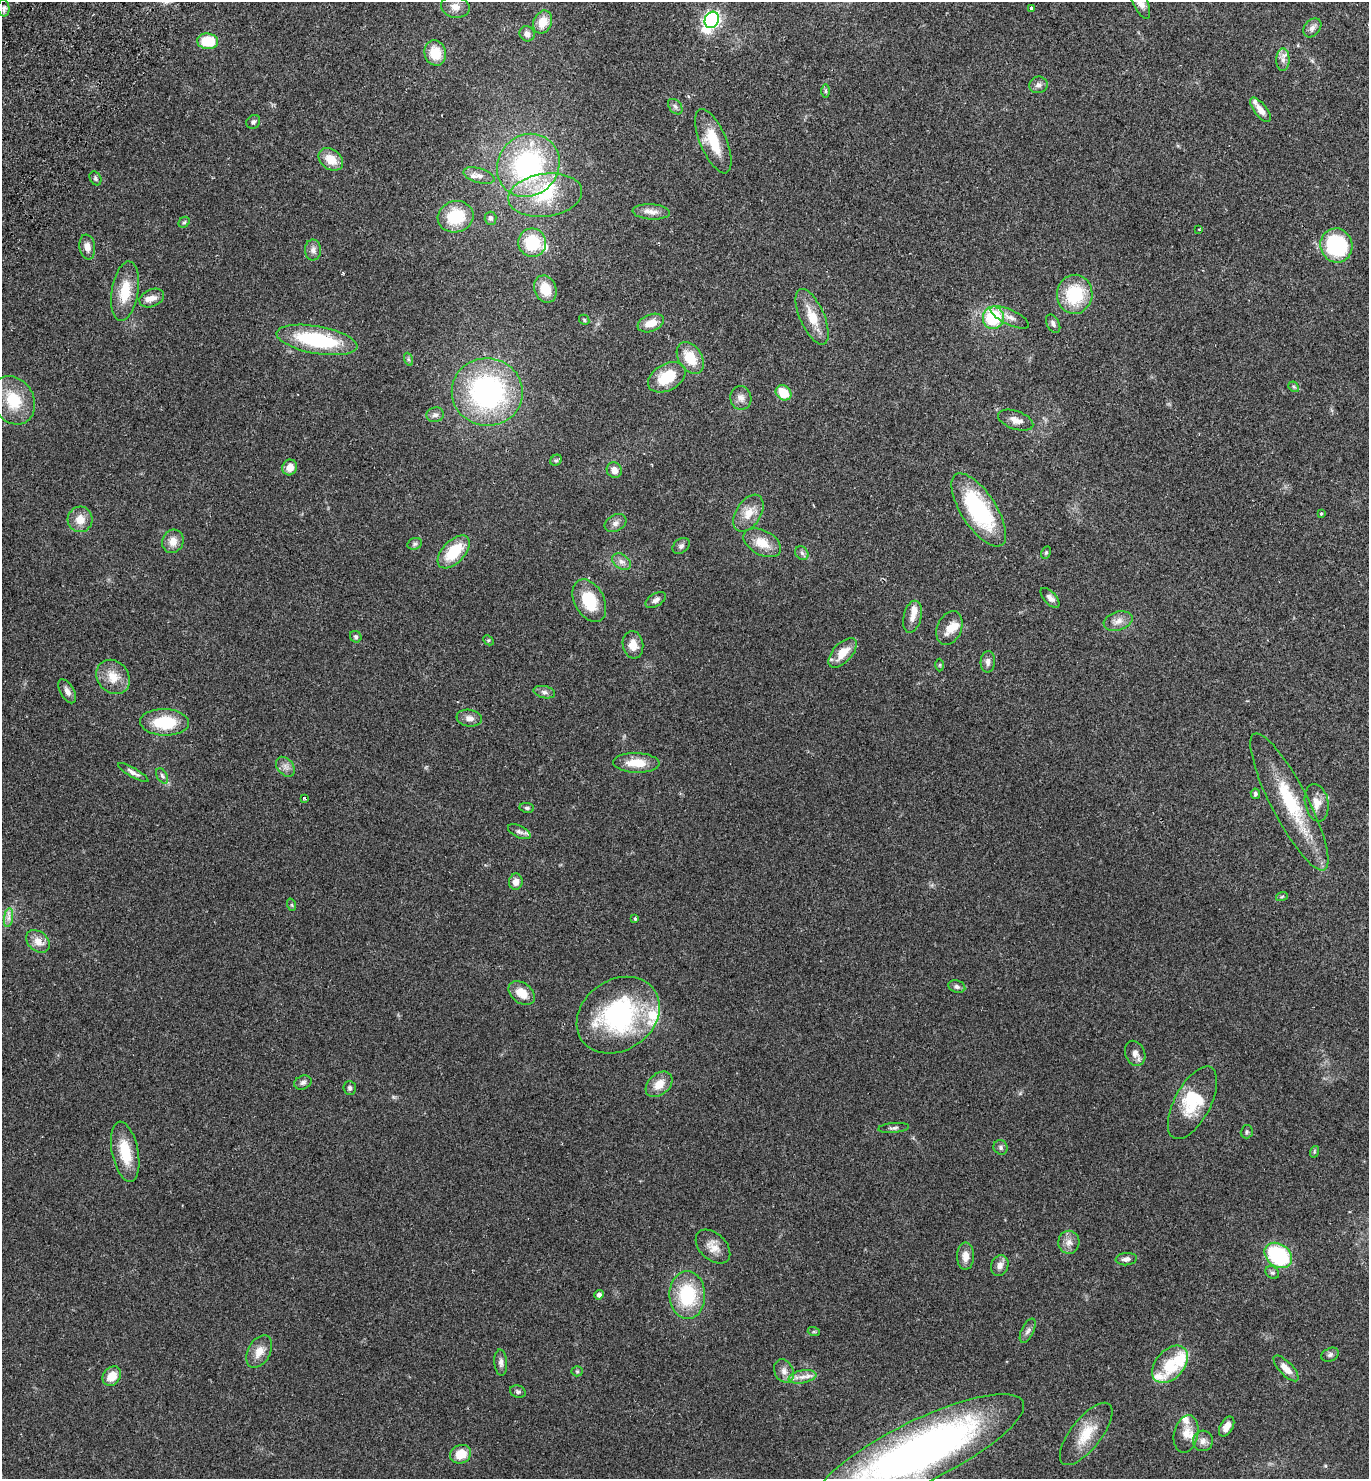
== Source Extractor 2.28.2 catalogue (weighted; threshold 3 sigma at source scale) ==
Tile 11 of 4 x 4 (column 3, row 3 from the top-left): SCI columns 2937-4303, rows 1517-2993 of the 6012 x 5983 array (HDU 1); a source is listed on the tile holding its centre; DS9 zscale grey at full resolution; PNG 1371 x 1481 px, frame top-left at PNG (2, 2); each listed source drawn as its Kron ellipse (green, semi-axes under 4 px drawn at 4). Shown black and unused: <1% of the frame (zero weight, under 2 of 3 exposures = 3% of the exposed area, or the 3 px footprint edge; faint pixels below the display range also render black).
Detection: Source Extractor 2.28.2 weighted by HDU 2 'WHT'; one run over the whole footprint, this tile lists its part. Background 0.086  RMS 0.0078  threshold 0.0351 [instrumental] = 3 sigma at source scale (4.5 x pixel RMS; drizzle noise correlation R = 1.50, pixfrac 1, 0.05/0.05 arcsec/px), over >= 5 px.
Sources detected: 157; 1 inside a brighter object's white glare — neither listed nor drawn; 15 inside a brighter listed object's ellipse — not listed separately; the other 141 listed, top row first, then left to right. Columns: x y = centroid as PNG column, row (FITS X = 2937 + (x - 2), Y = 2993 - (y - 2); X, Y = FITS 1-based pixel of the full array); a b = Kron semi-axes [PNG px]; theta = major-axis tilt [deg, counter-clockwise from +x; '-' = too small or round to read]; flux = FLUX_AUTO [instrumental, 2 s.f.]
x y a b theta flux
1140 2 18 7 -66 7.1
455 7 14 10 -13 6.2
4 8 8 6 -83 2.4
1031 8 3 3 - 1.7
712 20 8 7 - 240
543 22 12 9 67 10
1312 28 10 7 50 3.3
527 34 8 7 - 3.5
208 41 10 7 -5 24
435 53 13 10 -74 16
1283 60 11 6 90 3.9
1038 85 9 8 - 3
826 91 7 4 90 1.4
675 107 9 6 -49 2.1
1260 110 14 6 -52 6.3
253 122 7 6 - 1.9
713 141 34 13 -67 24
331 159 13 9 -37 13
528 165 33 30 47 110
479 176 16 7 -17 5.1
95 178 7 5 -60 1.6
545 195 37 21 8 37
651 212 18 7 -4 6.2
456 217 18 15 16 31
491 218 6 6 - 2.1
184 222 6 5 - 1.2
1199 230 2 2 - 0.59
532 243 14 14 - 32
1336 245 17 16 - 60
87 247 12 8 -81 5.5
313 250 10 8 -88 3.5
545 289 14 11 -69 16
125 291 30 13 81 20
1075 294 19 17 85 41
152 298 13 8 23 5
812 317 30 12 -66 17
1010 317 21 7 -25 5.9
993 318 11 10 - 41
584 320 6 4 -48 1
651 323 14 8 21 9
1053 324 10 6 -61 2.5
317 340 41 13 -10 66
690 358 17 11 -57 18
408 359 7 4 -71 1.3
667 377 20 13 29 26
1294 387 6 4 -43 1.1
487 392 35 34 - 150
783 393 8 7 - 17
741 398 12 10 -80 4.7
13 400 25 20 -60 27
435 415 9 7 9 2.8
1016 420 18 9 -19 6.3
556 460 6 5 - 1.3
290 467 8 7 - 7
614 470 8 7 - 5.7
979 510 42 17 -57 71
748 513 20 12 58 11
1321 513 4 3 - 0.93
80 519 13 12 - 9.1
615 523 11 8 29 3.9
173 541 12 10 66 7.4
762 543 20 12 -28 13
415 544 7 5 21 1.8
681 546 9 7 39 2.4
454 552 20 11 47 27
1046 552 6 4 63 1.1
802 553 7 6 - 2.1
621 562 10 7 -37 3.6
1050 598 12 6 -47 3.9
656 600 11 6 31 2.9
589 601 23 14 -62 28
912 617 16 9 76 6
1118 621 15 9 16 5.9
949 628 18 12 67 9.4
356 637 6 5 - 1.4
488 640 6 4 -43 0.96
633 645 14 10 -82 8
843 653 18 9 48 13
988 662 11 7 87 3.2
940 665 6 4 89 0.93
113 677 18 15 -49 13
67 691 13 7 -60 4.3
544 692 11 6 -13 2.8
469 718 13 8 -8 4.6
165 722 24 13 -2 33
636 763 23 10 -2 15
285 767 11 7 -50 3.8
133 773 17 4 -30 3.5
162 776 8 5 -60 1.9
1255 794 5 4 - 1.5
304 798 3 3 - 1.1
1289 802 77 18 -63 50
1317 803 19 11 -79 8.5
527 808 7 5 -9 1.5
519 832 12 6 -25 2.5
516 882 8 7 - 5.8
1282 896 6 3 20 0.97
292 905 6 4 -71 0.98
9 918 9 4 82 2.7
635 919 4 3 - 1.5
38 941 13 9 -41 7.7
957 986 8 6 -19 2.2
522 993 14 10 -36 11
618 1015 44 35 35 110
1135 1053 13 9 -66 4.8
303 1082 9 6 24 2.4
659 1084 15 10 42 10
350 1088 7 6 - 1.8
1192 1103 40 18 62 29
894 1128 15 5 5 2.2
1247 1132 7 6 - 1.5
1001 1147 7 6 - 1.9
125 1152 30 13 -79 22
1314 1152 6 3 72 0.93
1069 1242 11 10 - 5.3
713 1247 20 13 -44 8.7
1278 1255 15 11 -36 68
965 1256 14 8 90 6.4
1126 1259 11 6 6 3.6
1000 1265 10 8 68 4.3
1272 1273 7 6 - 1.6
599 1295 5 4 - 3
687 1295 24 18 -89 45
1028 1331 13 6 64 2.8
814 1332 6 4 -18 0.93
259 1352 18 11 61 9.3
1330 1355 9 6 28 2.1
501 1362 13 6 -86 3.4
1170 1364 21 14 49 19
1286 1368 16 6 -46 7
577 1371 5 5 - 1
784 1371 12 9 -63 5.1
112 1376 10 8 50 12
802 1377 14 6 10 5.6
518 1392 8 6 -21 1.7
1227 1427 11 6 60 6.4
1086 1434 38 15 52 20
1186 1434 19 12 78 8.4
1203 1441 10 10 - 4.3
920 1452 115 31 26 420
461 1454 11 9 24 14
Isophote crosses this tile's border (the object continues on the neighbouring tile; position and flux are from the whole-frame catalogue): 2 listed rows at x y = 1140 2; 920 1452